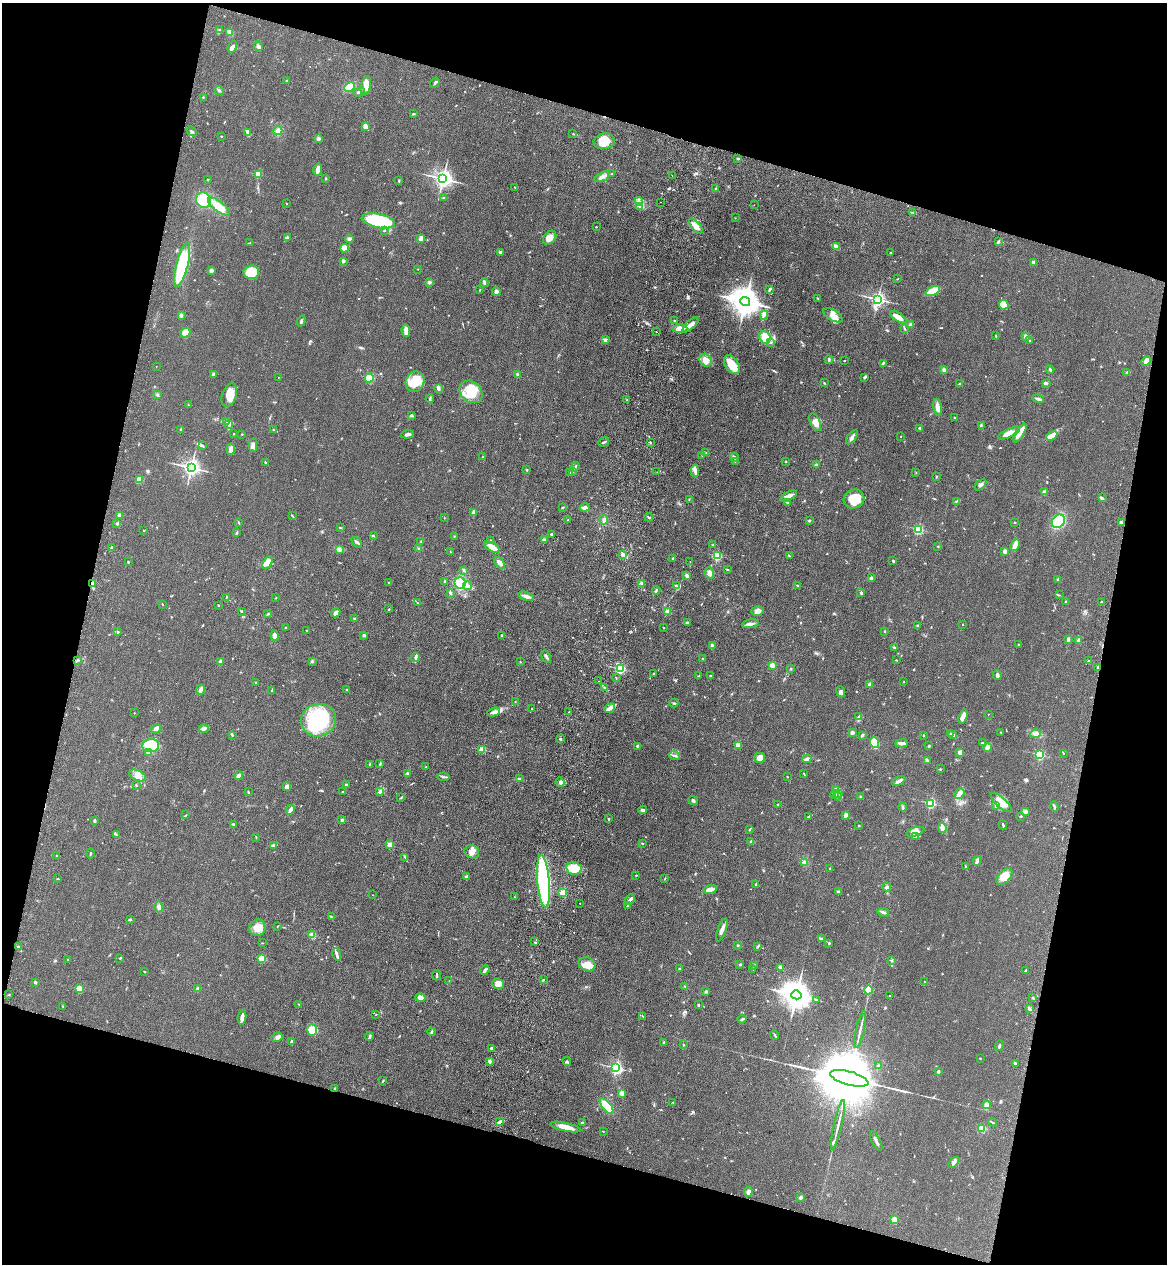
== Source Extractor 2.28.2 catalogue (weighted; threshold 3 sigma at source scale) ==
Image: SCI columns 241-4899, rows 38-5085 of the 5260 x 5122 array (HDU 1 of 3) = the unmasked area's bounding box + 8 px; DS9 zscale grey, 4 x 4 block average (1 PNG px = mean of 4 x 4 image px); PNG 1169 x 1266 px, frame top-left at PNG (2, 3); each listed source drawn as its Kron ellipse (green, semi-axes under 4 px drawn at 4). Shown black and unused: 31% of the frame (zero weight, under 3 of 4 exposures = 6% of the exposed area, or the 3 px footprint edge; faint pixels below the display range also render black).
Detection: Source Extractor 2.28.2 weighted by HDU 2 'WHT'. Background 0.0581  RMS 0.007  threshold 0.0313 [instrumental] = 3 sigma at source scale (4.5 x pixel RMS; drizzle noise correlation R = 1.50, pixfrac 1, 0.05/0.05 arcsec/px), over >= 5 px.
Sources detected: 710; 7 inside a brighter object's white glare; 4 cosmic-ray / hot-pixel residue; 2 long thin detections or spike segments (spike, bleed or trail) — neither listed nor drawn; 7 coinciding with a brighter row at this scale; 34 inside a brighter listed object's ellipse — not listed separately; of the other 656, all 500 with FLUX_AUTO >= 1.78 (the completeness limit of this list) listed and drawn (156 fainter detections not listed), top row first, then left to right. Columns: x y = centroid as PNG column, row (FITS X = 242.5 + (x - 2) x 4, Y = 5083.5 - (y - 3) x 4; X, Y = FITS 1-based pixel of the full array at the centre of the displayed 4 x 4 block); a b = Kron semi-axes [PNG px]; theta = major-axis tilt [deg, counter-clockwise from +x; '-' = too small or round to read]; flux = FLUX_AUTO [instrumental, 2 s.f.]
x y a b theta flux
220 30 3 2 - 3.9
230 32 4 3 - 35
258 46 5 3 - 7.2
232 47 6 4 70 18
286 81 3 2 - 2.8
435 83 5 2 - 5.7
366 86 10 5 77 32
349 87 6 4 26 62
219 90 5 2 - 5.6
359 92 6 2 22 7.1
203 97 2 2 - 4.5
413 114 3 2 - 3.2
365 126 4 3 - 14
192 131 6 2 -37 5.4
278 131 4 3 - 13
248 132 4 3 - 16
573 134 2 2 - 2.2
221 136 2 2 - 2.4
318 138 3 3 - 7.3
604 141 10 7 9 63
738 159 3 2 - 4
318 169 6 3 80 22
258 174 2 2 - 170
612 174 2 2 - 3
672 176 2 2 - 2
602 177 8 4 27 18
326 178 3 2 - 3.4
443 178 3 3 - 2400
207 179 4 2 - 2
399 181 4 2 - 2.8
515 187 3 2 - 2.9
715 189 2 2 - 2.4
444 198 2 2 - 2.3
203 200 8 7 - 89
639 201 4 3 - 11
661 202 2 2 - 1.9
286 204 2 2 - 1.9
754 205 2 2 - 2.3
640 206 2 2 - 3.3
219 207 13 5 -37 63
913 212 3 2 - 4.2
735 218 2 2 - 1.9
378 221 17 7 -12 400
696 226 9 4 -50 26
596 227 2 2 - 4.7
384 230 2 2 - 2.8
287 237 4 2 - 6.3
421 238 4 4 - 20
550 238 8 5 48 28
349 239 4 4 - 8.7
998 242 3 2 - 6.7
249 243 3 2 - 2.2
836 246 4 3 - 17
344 248 4 4 - 57
500 252 3 2 - 7.8
891 252 2 2 - 1.9
344 261 4 2 - 8.3
1033 262 2 2 - 40
182 265 23 6 75 260
418 269 2 2 - 1.9
211 270 4 3 - 9.1
251 272 8 6 5 120
898 279 2 2 - 1.8
429 282 3 3 - 8.1
484 282 5 3 - 8.9
480 289 2 2 - 1.9
770 289 4 2 - 7.6
933 291 7 3 24 89
496 292 4 3 - 11
818 299 4 2 - 3.9
878 299 2 2 - 1300
745 302 5 4 - 7600
1004 305 5 4 - 57
181 315 3 2 - 12
764 315 4 2 - 8.2
833 315 11 5 -30 32
898 317 9 3 -34 32
674 320 2 2 - 4.8
301 321 5 2 - 7.3
690 325 10 3 43 21
910 325 3 3 - 6.3
680 328 7 4 -1 35
905 328 3 2 - 3.3
406 331 6 2 -87 29
656 331 2 2 - 2.7
185 333 5 4 - 55
996 336 3 2 - 2.8
765 337 6 5 - 58
1026 337 3 2 - 4.2
605 340 3 2 - 7.7
1029 341 2 2 - 1.8
771 343 4 2 - 5.7
706 360 7 6 - 29
829 360 4 2 - 4.5
844 361 2 2 - 2
1146 361 5 4 - 25
883 363 3 2 - 7.1
732 365 10 6 -55 80
156 366 2 2 - 2.3
944 370 4 3 - 9
1050 370 4 2 - 6.5
1127 372 3 2 - 6.8
214 374 4 3 - 8.3
517 374 3 2 - 3.7
278 377 2 2 - 2
369 378 4 4 - 84
864 378 3 2 - 5.9
415 382 10 9 - 77
824 383 3 2 - 2.9
1046 383 4 2 - 5.2
960 384 4 2 - 6.8
438 388 4 2 - 6.5
471 392 12 10 -42 100
157 395 2 2 - 5.5
229 395 12 7 71 56
430 399 4 2 - 6.6
1038 399 6 2 -16 9.7
627 400 2 2 - 2.3
188 405 2 2 - 2.9
937 407 8 3 -81 29
411 415 3 2 - 4.7
955 418 2 2 - 4.5
227 422 3 2 - 7.1
815 422 9 5 -65 32
229 425 4 3 - 9.9
981 425 3 2 - 4.3
920 428 3 2 - 5.3
181 429 2 2 - 8.5
273 430 3 2 - 3.4
234 433 2 2 - 5
1009 433 12 4 24 43
1020 433 10 3 58 38
242 434 2 2 - 2
408 434 6 3 5 11
901 436 2 2 - 2
1052 436 6 3 31 42
852 437 8 2 53 12
604 442 5 2 - 6.6
650 442 3 2 - 3.3
253 445 7 4 -88 14
202 446 4 2 - 3.1
231 449 5 2 - 26
706 452 2 2 - 1.8
702 455 2 2 - 2
483 457 2 2 - 4.1
734 457 4 2 - 8.8
735 461 2 2 - 2.4
785 461 2 2 - 1.9
265 462 3 2 - 2.5
816 464 4 2 - 4.5
191 467 3 3 - 2100
575 467 4 2 - 5.5
526 470 2 2 - 2.4
573 471 2 2 - 2
695 471 6 3 -86 12
657 472 2 2 - 1.8
916 472 2 2 - 1.9
570 473 2 2 - 2.1
936 477 2 2 - 2.6
140 479 4 3 - 34
981 485 7 2 43 12
1045 492 2 2 - 75
789 496 9 3 27 24
1102 498 2 2 - 2
689 499 2 2 - 2.3
854 499 10 9 - 95
957 501 3 2 - 3.5
787 502 4 2 - 3.5
563 507 2 2 - 3
585 508 5 3 - 18
473 512 3 2 - 7.2
120 515 3 2 - 14
292 516 2 2 - 2.6
649 517 4 2 - 5.9
444 518 2 2 - 1.9
568 520 2 2 - 2.3
604 520 5 3 - 10
809 520 2 2 - 3.7
1058 521 7 6 - 140
1015 522 2 2 - 2.3
1121 522 4 3 - 7.4
239 523 3 2 - 2.9
117 524 3 2 - 3.4
340 527 3 2 - 2.9
918 529 2 2 - 450
144 530 2 2 - 2.7
236 533 3 2 - 5.6
551 534 2 2 - 5.2
373 536 3 2 - 3.4
454 536 3 2 - 2.1
544 539 3 2 - 5.8
421 541 3 2 - 4.2
490 541 3 2 - 4.9
357 542 6 2 -46 7.3
713 545 4 2 - 3.2
1015 545 6 3 66 25
938 546 2 2 - 3.1
112 547 3 2 - 4.2
492 547 8 4 -30 35
339 549 3 3 - 9.1
419 549 3 2 - 6.5
1005 551 4 3 - 12
450 552 3 2 - 2.7
623 555 4 3 - 8.4
717 556 2 2 - 270
789 556 4 2 - 4.3
673 558 3 2 - 3.2
893 560 4 2 - 5.2
128 562 2 2 - 3.7
267 562 7 4 58 44
690 562 2 2 - 3.4
500 563 7 3 -53 22
464 570 4 2 - 4.7
727 570 3 2 - 3.1
709 573 6 4 -80 18
686 575 4 3 - 8.1
871 578 3 2 - 6.7
1058 579 3 3 - 4.9
445 581 2 2 - 3.3
389 582 2 2 - 2.9
460 583 6 5 - 270
641 583 3 2 - 6
92 584 3 2 - 6.7
797 585 3 2 - 3.6
468 586 4 4 - 13
676 586 3 2 - 4.7
656 590 4 2 - 4.4
450 593 4 2 - 4.6
861 593 4 2 - 5.1
1059 595 2 2 - 1.9
526 596 8 3 -17 18
226 597 2 2 - 3.2
276 598 3 2 - 2.3
1066 601 3 2 - 3.9
1101 602 2 2 - 3
417 603 3 2 - 2.6
162 604 2 2 - 3.1
218 605 2 2 - 3.1
389 609 2 2 - 2.1
757 611 6 4 14 23
241 612 2 2 - 2.1
667 612 4 3 - 11
336 613 5 3 - 17
268 614 3 2 - 3
354 618 2 2 - 3
687 623 3 2 - 4.4
750 624 8 3 11 16
963 624 2 2 - 4.2
917 625 2 2 - 4.5
285 627 2 2 - 2.2
663 628 2 2 - 1.9
306 630 2 2 - 2.6
885 631 3 2 - 2.7
118 632 2 2 - 5.6
364 635 2 2 - 16
275 636 5 3 - 23
502 636 4 2 - 5.6
1068 639 4 3 - 6.9
1078 640 4 2 - 7.9
1019 644 2 2 - 2.4
712 646 3 3 - 10
894 647 2 2 - 4
416 657 5 3 - 7.1
546 657 7 2 -63 7.7
703 659 2 2 - 4.7
77 660 2 2 - 3.5
896 660 2 2 - 2.6
312 661 2 2 - 12
1089 661 2 2 - 4.6
220 662 3 2 - 9.3
520 662 2 2 - 2.3
772 665 4 3 - 11
1098 667 3 2 - 5.4
620 669 2 2 - 480
791 669 2 2 - 3.3
654 674 2 2 - 4.8
997 675 5 3 - 11
699 676 3 2 - 3.2
710 676 2 2 - 10
616 678 2 2 - 2.4
598 681 2 2 - 1.8
256 682 2 2 - 6.1
904 682 2 2 - 2.7
869 685 2 2 - 63
604 688 2 2 - 2.1
346 689 2 2 - 9.4
201 690 5 3 - 19
272 690 4 2 - 4.2
841 692 6 3 -70 11
515 701 2 2 - 1.9
674 703 4 2 - 4.9
610 708 5 4 - 18
532 709 2 2 - 4.3
494 712 6 4 17 16
569 712 2 2 - 2.5
134 713 2 2 - 3.6
988 714 2 2 - 2
859 716 3 2 - 4.3
963 716 7 3 73 33
318 720 17 16 - 400
156 729 5 4 - 15
204 729 5 3 - 9.9
1001 732 2 2 - 2.1
852 733 3 3 - 10
950 734 4 2 - 3.8
1036 734 5 3 - 12
233 735 2 2 - 2.3
862 735 4 2 - 7.2
923 735 2 2 - 3.7
953 735 3 2 - 6.2
560 739 3 2 - 3.9
875 743 5 4 - 120
901 743 6 3 3 12
982 743 2 2 - 2.5
151 745 8 6 9 140
738 745 4 3 - 14
637 746 3 2 - 4.1
929 746 2 2 - 3.9
988 748 4 2 - 60
482 749 2 2 - 130
149 752 4 2 - 6.1
960 752 2 2 - 24
1063 753 2 2 - 2.4
674 755 5 2 - 6.9
1040 755 2 2 - 450
760 758 5 5 - 27
807 759 4 3 - 11
927 760 4 2 - 12
370 764 4 2 - 3.4
380 764 3 2 - 3.9
426 767 2 2 - 1.8
940 769 2 2 - 4.6
407 773 3 2 - 5.8
804 774 3 2 - 2.7
137 775 9 5 -24 29
238 776 4 3 - 15
444 777 6 2 -6 6.8
787 777 2 2 - 2.1
519 779 4 3 - 6.5
899 781 7 3 28 14
560 782 5 3 - 11
136 785 3 2 - 3
346 785 2 2 - 5
287 787 2 2 - 71
836 789 3 3 - 6.5
342 791 2 2 - 1.8
380 791 3 3 - 10
248 792 2 2 - 2.6
839 793 2 2 - 2.1
959 793 6 2 51 60
834 795 4 3 - 8.3
838 796 4 2 - 7.7
860 797 2 2 - 3.4
401 798 3 2 - 2.6
693 800 5 2 - 7.3
931 803 2 2 - 510
1001 803 13 5 -42 60
778 805 2 2 - 2.1
996 806 4 2 - 5.1
1054 806 5 2 - 7.7
903 807 4 2 - 6.2
290 810 5 2 - 23
643 810 4 2 - 15
1025 811 4 3 - 7.7
186 815 2 2 - 2
846 815 3 2 - 20
809 816 4 2 - 3.7
1020 816 3 2 - 3.7
609 819 2 2 - 9.8
95 820 3 2 - 4.6
341 820 3 2 - 5.2
233 824 3 3 - 6.4
1003 825 4 2 - 5.2
859 826 2 2 - 2.8
942 828 5 2 - 41
750 829 4 2 - 3.9
915 832 9 4 18 24
116 835 3 2 - 4
256 837 2 2 - 2.1
915 837 2 2 - 2.7
751 841 2 2 - 5.5
642 843 3 2 - 3.5
389 845 2 2 - 83
273 846 4 3 - 11
472 852 7 6 - 23
90 853 5 2 - 2.6
56 855 2 2 - 1.9
405 857 4 2 - 3.4
977 861 4 3 - 15
805 862 4 3 - 9.5
966 867 4 2 - 3.9
574 868 8 6 -10 78
830 869 3 2 - 4.1
636 875 2 2 - 3
1004 876 10 5 47 62
466 877 3 3 - 5
665 878 2 2 - 2
58 879 3 2 - 3.2
543 881 26 6 -85 640
756 884 3 2 - 6
887 887 4 3 - 7.7
710 889 7 4 17 17
838 891 2 2 - 3.7
563 893 2 2 - 140
373 895 2 2 - 2.1
515 897 2 2 - 1.8
630 900 6 2 53 16
580 903 2 2 - 9.9
628 906 3 2 - 8.1
159 907 5 3 - 19
883 912 5 2 - 8.7
331 917 3 2 - 2.9
130 919 3 2 - 4.6
277 926 3 2 - 1.8
257 928 8 8 - 41
722 930 12 3 70 21
312 935 2 2 - 150
821 939 3 2 - 3.2
535 942 2 2 - 3.2
262 943 2 2 - 1.8
829 943 3 2 - 4.1
738 945 3 2 - 3.1
18 946 3 2 - 6.5
758 946 4 2 - 4.1
337 954 6 2 -72 10
120 958 3 2 - 3.9
68 959 2 2 - 3.8
262 959 2 2 - 190
892 960 3 2 - 3.6
587 964 9 6 -23 42
740 964 2 2 - 4.1
754 965 2 2 - 2.5
780 967 3 2 - 8
680 969 2 2 - 23
753 969 2 2 - 1.9
485 970 5 2 - 13
1026 970 4 2 - 4.1
145 971 2 2 - 2.4
437 975 5 2 - 4.8
449 980 3 2 - 2.3
543 980 2 2 - 2.9
35 982 2 2 - 18
924 982 2 2 - 2
498 984 6 5 - 30
685 986 2 2 - 1.9
79 988 2 2 - 200
198 988 3 3 - 6.6
868 990 4 2 - 110
706 991 4 2 - 6.4
9 994 2 2 - 2.4
796 995 5 4 - 7500
890 996 2 2 - 3.8
420 997 5 4 - 14
1033 998 3 2 - 3.7
816 1000 2 2 - 2.3
298 1004 2 2 - 2.7
699 1005 3 2 - 2.5
63 1006 2 2 - 2.5
1030 1009 4 2 - 5.2
376 1015 2 2 - 1.9
643 1016 3 2 - 2.3
242 1017 7 3 83 26
742 1019 4 2 - 6.4
860 1029 19 2 77 18
312 1030 5 5 - 57
431 1032 4 2 - 5.5
775 1035 5 2 - 4.1
369 1036 4 2 - 5.4
277 1037 6 4 31 12
292 1042 2 2 - 42
664 1043 3 2 - 2.8
683 1045 2 2 - 10
999 1045 5 2 - 5.9
491 1048 3 2 - 6.3
980 1058 2 2 - 5.1
490 1061 2 2 - 42
567 1061 4 2 - 4.7
1015 1063 3 2 - 6.7
879 1066 2 2 - 19
616 1068 2 2 - 840
938 1071 2 2 - 10
849 1078 19 6 -15 80000
383 1081 3 2 - 3.4
335 1088 2 2 - 12
622 1093 3 2 - 35
673 1102 2 2 - 2.7
987 1105 4 4 - 23
607 1106 9 4 -52 82
499 1121 2 2 - 5.1
992 1122 4 2 - 4.3
582 1123 2 2 - 16
838 1125 25 2 77 23
566 1127 16 4 -12 42
982 1128 4 3 - 45
603 1131 2 2 - 2.1
876 1141 11 2 -63 15
954 1162 7 2 44 11
748 1192 5 4 - 15
800 1198 2 2 - 2.9
894 1220 2 2 - 160
Overlapping masked pixels (flux is a lower limit): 1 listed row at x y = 1098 667
Diffuse or blended objects may show on this block-average render without a row.